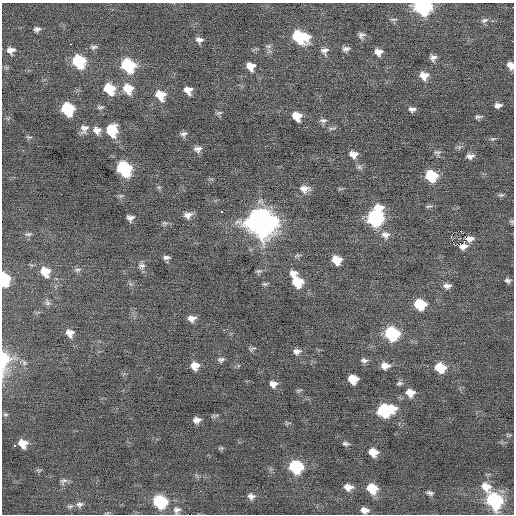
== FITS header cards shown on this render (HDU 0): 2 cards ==
NAXIS1  =                  512 / Axis length
NAXIS2  =                  512 / Axis length

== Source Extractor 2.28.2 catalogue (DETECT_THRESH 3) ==
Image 512 x 512 px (HDU 0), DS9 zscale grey, 1 PNG px = 1 image px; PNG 516 x 516 px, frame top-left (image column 1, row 512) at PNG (2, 3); no overlay
Background -0.0354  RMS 0.8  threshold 2.4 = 3 sigma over >= 5 px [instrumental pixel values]
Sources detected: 122; all 122 listed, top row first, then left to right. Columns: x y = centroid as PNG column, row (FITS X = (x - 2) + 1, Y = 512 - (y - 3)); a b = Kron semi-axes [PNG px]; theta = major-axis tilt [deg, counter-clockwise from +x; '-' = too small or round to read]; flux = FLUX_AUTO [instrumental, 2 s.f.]
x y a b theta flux
422 7 11 9 -17 8700
393 19 11 3 6 88
484 20 11 6 18 180
37 29 7 5 2 160
361 35 8 7 - 190
300 37 14 10 -22 3000
199 40 8 7 - 230
70 44 3 2 - 150
268 46 9 5 8 130
94 47 10 5 5 150
346 49 8 6 8 200
11 50 9 8 - 320
324 51 10 9 - 250
378 52 7 7 - 350
433 58 7 7 - 220
79 61 10 9 - 3200
128 65 11 9 -44 3900
510 65 7 6 - 330
251 66 9 8 - 550
424 76 9 9 - 500
109 89 11 9 -45 1500
128 89 13 11 -52 880
188 90 8 6 -41 440
160 95 10 9 - 870
498 105 7 5 7 220
100 107 9 5 5 110
67 109 10 8 -48 3500
412 109 8 6 -1 180
219 113 9 4 23 100
297 116 9 8 - 690
478 117 9 4 4 130
323 120 10 6 6 160
332 128 11 3 10 100
84 129 11 9 65 310
97 130 10 9 - 380
112 130 11 9 -83 1500
183 134 9 6 12 170
29 137 9 4 0 73
493 139 7 3 8 85
459 147 5 5 - 120
198 149 9 7 6 250
437 152 11 5 0 140
353 154 9 7 -5 360
470 156 9 6 7 230
359 167 8 6 -28 130
124 169 11 9 -51 5200
431 176 9 8 - 2200
159 187 6 4 18 70
305 189 12 9 0 400
501 195 8 5 7 100
121 196 7 5 42 100
429 206 10 3 9 89
378 208 12 9 0 690
221 211 3 3 - 190
188 215 10 7 13 310
130 218 6 6 - 230
375 219 10 9 - 7900
512 221 6 6 - 79
164 223 7 5 19 110
260 223 13 12 - 59000
458 231 2 2 - 98
453 233 2 2 - 20
28 234 10 5 6 150
385 235 12 10 -10 360
451 238 3 2 - 480
458 245 3 2 - 400000
167 257 8 5 3 170
337 260 8 7 - 860
141 266 10 8 16 230
78 270 9 6 15 160
45 271 12 10 -44 870
258 271 9 4 9 110
294 273 8 5 3 320
4 279 10 7 -85 2700
508 280 7 5 -10 140
297 282 11 9 -46 1500
265 284 7 4 9 91
447 286 9 6 0 230
47 303 9 7 -75 180
420 304 9 8 - 1900
192 318 8 6 10 310
70 333 10 9 - 410
392 334 10 9 - 4900
252 349 9 5 23 100
297 351 9 6 5 230
4 360 25 12 87 1900
221 360 8 6 12 150
364 360 9 6 -4 170
24 363 9 6 -74 170
195 366 8 8 - 520
385 366 10 7 -2 410
440 367 10 8 -24 1300
353 379 8 7 - 1100
399 383 8 5 13 120
273 384 8 7 - 310
299 390 9 3 13 73
410 393 11 9 -18 520
385 410 13 9 9 4400
5 414 7 4 -6 83
197 420 7 5 4 270
287 423 9 4 1 73
508 435 8 4 -22 70
23 443 8 7 - 670
346 444 8 5 -7 120
15 445 3 2 - 160
221 448 6 5 - 72
373 452 8 7 - 690
296 467 9 8 - 4200
39 470 8 4 0 85
63 481 11 8 37 190
348 487 9 6 -8 380
486 487 14 11 -31 630
372 488 10 9 - 1200
200 491 3 2 - 46
430 493 7 4 -16 140
251 496 9 7 -15 220
494 501 12 10 -54 6400
160 502 9 8 - 3900
79 504 10 7 13 190
70 506 8 6 13 130
177 510 9 8 - 230
364 510 8 6 -13 320
At the frame edge (FLAGS 8, measured only in part): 5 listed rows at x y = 422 7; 510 65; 512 221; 4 279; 4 360